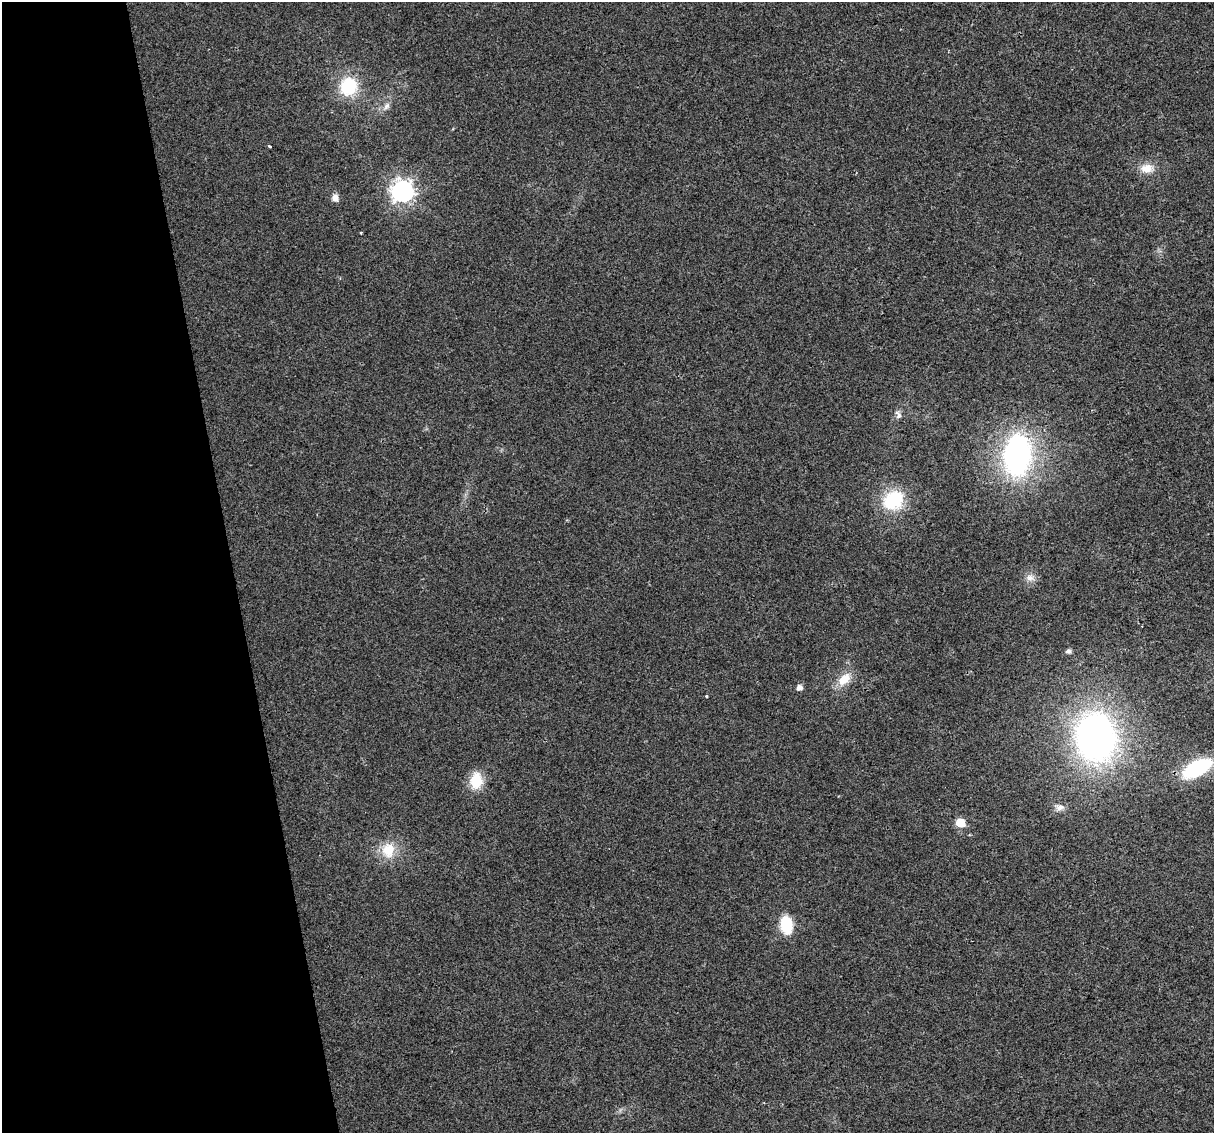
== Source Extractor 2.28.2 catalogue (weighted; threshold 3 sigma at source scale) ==
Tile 5 of 4 x 4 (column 1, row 2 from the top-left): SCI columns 1-1212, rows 2334-3464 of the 4848 x 4619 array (HDU 1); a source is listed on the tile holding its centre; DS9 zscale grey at full resolution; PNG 1216 x 1135 px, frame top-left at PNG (2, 2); no overlay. Shown black and unused: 19% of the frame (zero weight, under 2 of 3 exposures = <1% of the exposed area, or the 3 px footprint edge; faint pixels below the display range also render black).
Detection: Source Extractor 2.28.2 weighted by HDU 2 'WHT'; one run over the whole footprint, this tile lists its part. Background 0.0271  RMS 0.0062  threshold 0.0281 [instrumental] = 3 sigma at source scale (4.5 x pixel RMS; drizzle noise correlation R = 1.50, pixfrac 1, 0.0396/0.0396 arcsec/px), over >= 5 px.
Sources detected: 22; all 22 listed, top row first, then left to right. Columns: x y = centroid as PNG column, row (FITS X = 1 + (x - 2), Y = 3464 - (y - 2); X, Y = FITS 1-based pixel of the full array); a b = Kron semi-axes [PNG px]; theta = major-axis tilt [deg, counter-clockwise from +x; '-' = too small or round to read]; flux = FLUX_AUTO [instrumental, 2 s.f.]
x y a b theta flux
348 86 17 16 - 30
386 106 10 7 57 2.8
270 147 3 3 - 1.7
1147 168 19 13 6 8.1
403 191 8 8 - 370
335 198 9 8 - 3.6
361 232 3 3 - 0.95
898 415 12 7 -67 2.5
1017 455 40 27 85 140
893 500 22 18 37 35
1030 578 12 9 -9 4.1
1068 651 6 5 - 2.3
844 679 21 12 43 10
799 687 5 5 - 3.4
707 696 3 3 - 1.6
1095 737 40 33 -82 260
1197 768 23 11 28 63
476 781 18 13 85 16
1060 807 13 9 7 3.7
960 822 6 5 - 26
388 850 22 18 84 15
786 925 14 9 -81 31